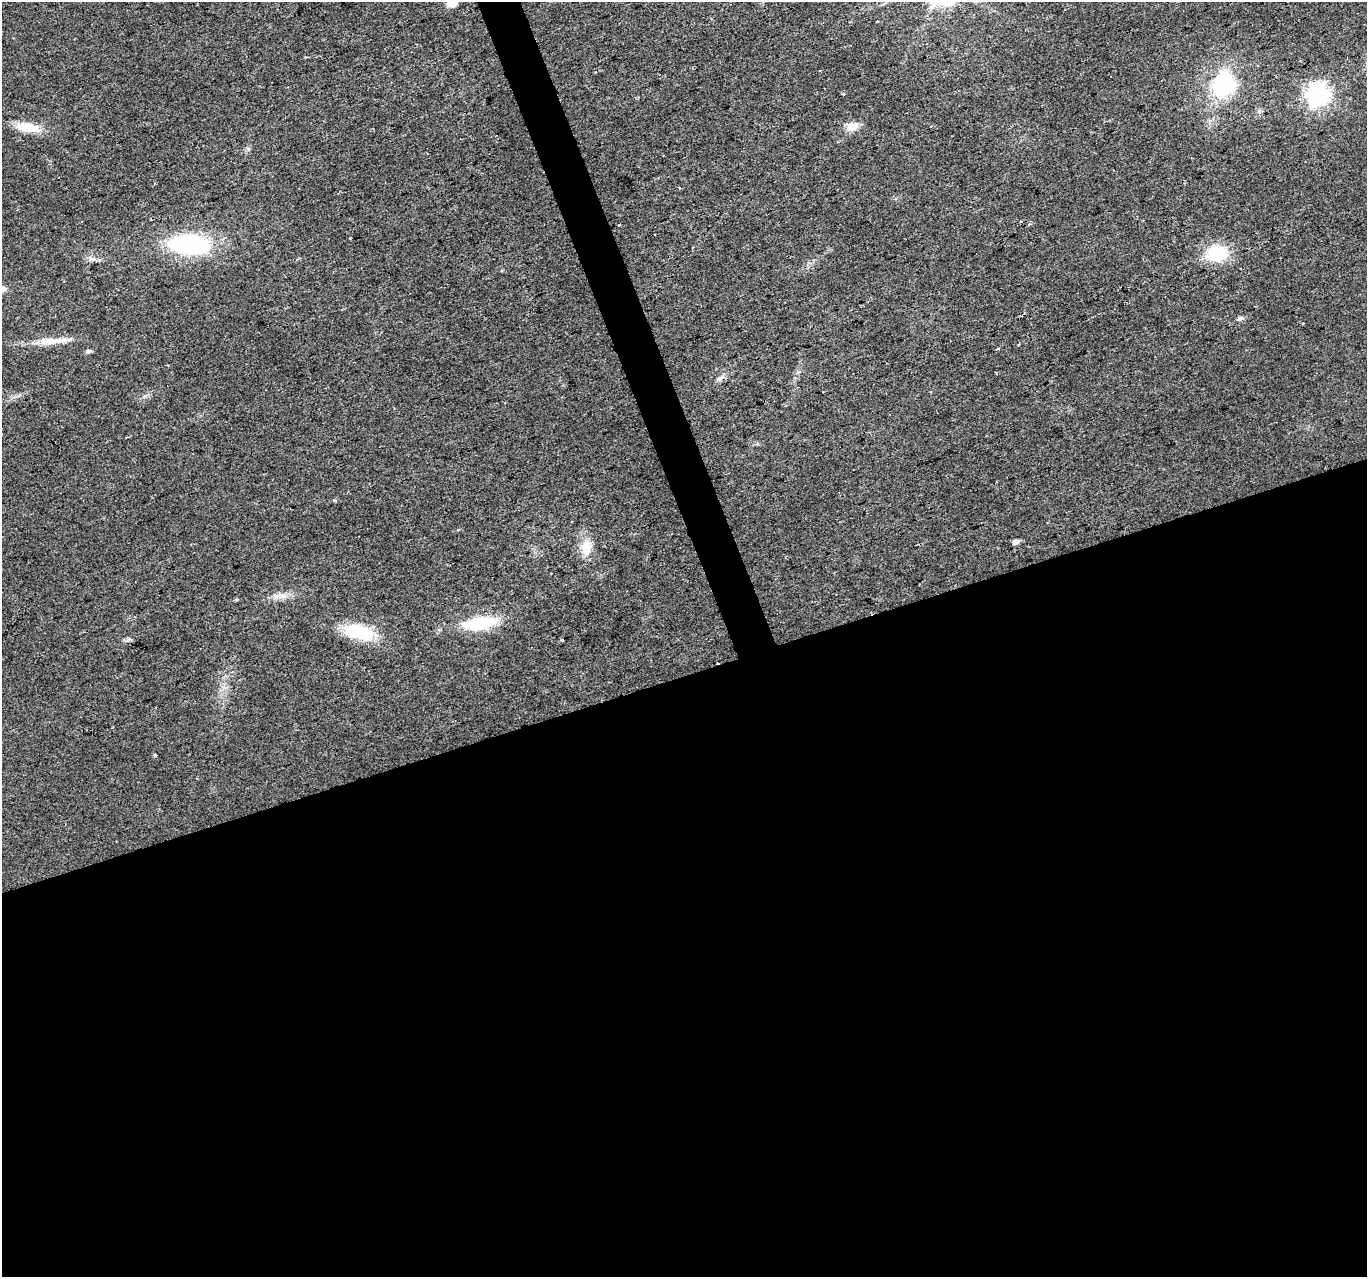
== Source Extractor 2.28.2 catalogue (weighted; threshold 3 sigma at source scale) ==
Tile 15 of 4 x 4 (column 3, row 4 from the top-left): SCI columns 2732-4096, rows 125-1399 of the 5461 x 5294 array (HDU 1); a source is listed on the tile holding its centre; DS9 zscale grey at full resolution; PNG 1369 x 1279 px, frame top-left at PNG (2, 2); no overlay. Shown black and unused: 49% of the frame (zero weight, under 2 of 3 exposures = <1% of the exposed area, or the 3 px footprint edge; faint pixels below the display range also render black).
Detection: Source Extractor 2.28.2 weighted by HDU 2 'WHT'; one run over the whole footprint, this tile lists its part. Background 0.0183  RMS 0.0061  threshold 0.0273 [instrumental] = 3 sigma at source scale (4.5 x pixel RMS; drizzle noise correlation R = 1.50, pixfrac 1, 0.0396/0.0396 arcsec/px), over >= 5 px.
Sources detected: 25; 1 inside a brighter object's white glare — not listed; the other 24 listed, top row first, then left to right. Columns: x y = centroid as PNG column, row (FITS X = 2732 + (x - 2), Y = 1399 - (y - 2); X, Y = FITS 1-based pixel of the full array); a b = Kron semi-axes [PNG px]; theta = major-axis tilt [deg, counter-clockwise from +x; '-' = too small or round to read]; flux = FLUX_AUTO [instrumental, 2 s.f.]
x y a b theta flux
452 3 6 5 - 17
1224 86 33 29 26 46
844 94 4 3 - 0.69
1318 95 8 8 - 390
28 127 24 10 -8 16
852 127 14 10 5 7.2
679 187 3 3 - 0.7
619 225 3 2 - 0.9
189 244 36 18 -4 73
1217 253 24 18 4 26
2 289 12 7 4 3.4
1240 318 9 5 36 1.6
48 341 25 11 -1 9.5
89 351 6 5 - 1.5
720 378 11 6 26 2.4
1016 542 6 5 - 3
587 547 22 15 81 10
282 596 15 7 0 4.6
236 599 6 4 1 0.71
480 623 27 10 7 41
358 632 30 15 -12 32
129 639 7 4 19 1.2
562 639 3 3 - 0.75
155 755 3 3 - 2.9
Isophote crosses this tile's border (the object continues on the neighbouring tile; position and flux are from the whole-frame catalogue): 2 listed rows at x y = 452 3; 2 289
Unlisted compact peaks at least as high as the median listed source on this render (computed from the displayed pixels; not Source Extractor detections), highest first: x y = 334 500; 91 259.